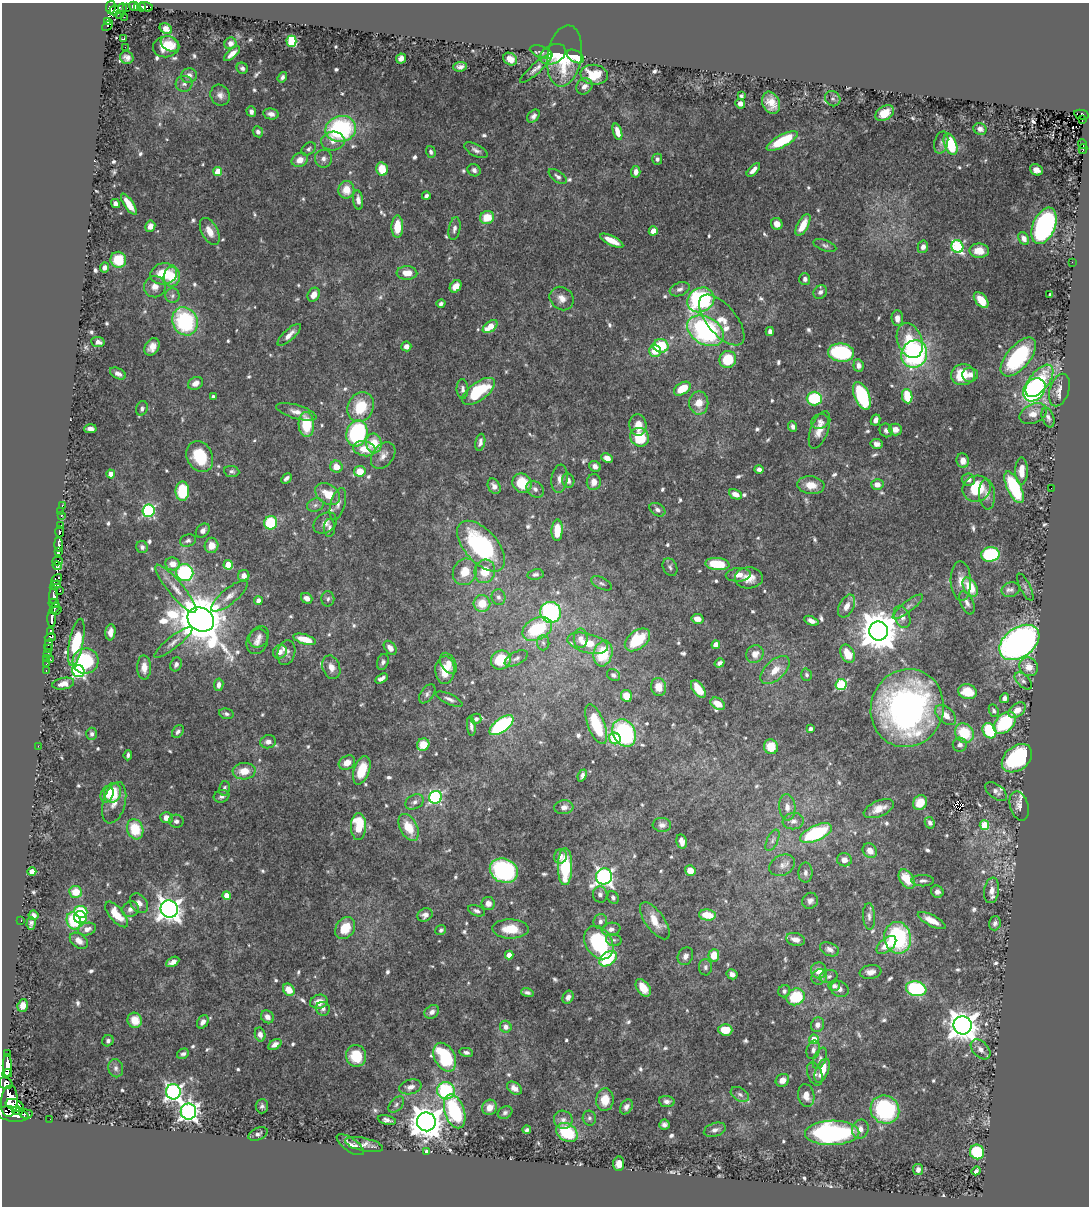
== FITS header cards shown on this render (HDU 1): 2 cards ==
NAXIS1  =                 1087
NAXIS2  =                 1204

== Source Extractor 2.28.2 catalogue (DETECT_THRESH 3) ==
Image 1087 x 1204 px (HDU 1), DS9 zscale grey, 1 PNG px = 1 image px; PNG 1091 x 1208 px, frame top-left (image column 1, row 1204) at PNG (2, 3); each listed source drawn as its Kron ellipse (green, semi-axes under 4 px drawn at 4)
Background 0.368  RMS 0.014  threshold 0.0418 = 3 sigma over >= 5 px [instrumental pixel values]
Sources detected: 764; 4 with non-positive FLUX_AUTO (blend fragments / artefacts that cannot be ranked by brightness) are neither listed nor drawn; of the other 760, the 500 brightest by FLUX_AUTO listed and drawn (260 fainter detections omitted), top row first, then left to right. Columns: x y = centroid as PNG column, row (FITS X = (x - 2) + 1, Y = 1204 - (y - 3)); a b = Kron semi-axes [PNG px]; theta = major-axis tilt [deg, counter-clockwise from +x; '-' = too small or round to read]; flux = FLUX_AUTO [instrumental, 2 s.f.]
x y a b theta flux
134 6 5 4 - 160
111 7 7 4 80 170
141 7 4 3 - 29
146 7 7 4 -16 27
127 8 4 3 - 13
138 8 3 3 - 53
122 9 5 3 - 6.5
114 10 5 5 - 150
120 15 3 2 - 7.4
124 17 2 2 - 19
107 21 3 3 - 90
107 25 6 3 42 26
166 29 6 5 - 6.4
124 39 3 3 - 18
291 41 6 5 - 64
230 43 6 5 - 5.2
170 44 10 7 -33 7.9
125 47 2 2 - 19
166 47 13 10 9 16
541 52 12 5 -19 3.5
232 54 10 4 42 7.4
553 54 14 9 26 20
565 56 31 17 80 51
575 56 9 5 -30 13
127 58 7 6 - 4.3
401 58 5 4 - 5
510 59 7 6 - 7.7
460 67 7 4 5 4.1
242 68 6 5 - 2.7
536 68 20 5 42 5.1
189 75 8 7 - 5.3
594 75 13 10 -7 29
282 77 5 3 - 2.6
184 84 8 8 - 3.5
584 86 9 7 41 5.2
220 95 11 9 -62 5.8
741 96 4 4 - 2.5
833 99 8 7 - 2.8
771 103 12 8 -67 13
740 104 5 4 - 5.8
251 112 5 4 - 3.6
885 113 10 7 33 15
271 114 8 5 -10 5.2
1081 115 7 4 -11 61
533 116 7 5 50 3.6
1082 120 4 2 - 12
341 129 15 13 13 130
980 129 7 5 -26 4.1
258 132 5 5 - 3.8
617 132 8 4 -72 9.1
333 141 12 9 4 7.7
782 141 17 6 28 42
941 143 11 6 74 3.1
950 144 11 6 -69 51
1082 144 5 3 - 37
309 149 8 5 38 2.6
1083 149 5 3 - 15
476 150 13 6 -27 4.1
431 152 6 4 -74 2.4
323 159 9 8 - 5
657 159 5 5 - 2.8
300 160 8 7 - 9.4
382 169 7 5 -77 20
474 170 7 6 - 3.1
753 170 8 4 46 5
1036 170 6 5 - 5.6
218 171 4 4 - 25
636 172 6 4 86 5.5
558 176 10 5 -36 3.2
346 190 9 8 - 17
426 196 4 3 - 2.5
358 200 10 5 -82 5.1
115 204 5 4 - 3.9
129 204 12 4 -56 15
487 217 7 6 - 21
777 224 6 5 - 7.5
803 225 12 5 61 15
150 226 5 5 - 7.1
1044 226 19 11 67 230
397 227 11 6 88 23
454 229 11 5 79 4.5
210 231 14 8 -62 11
653 231 4 4 - 11
1024 238 7 5 -60 5.3
612 241 13 4 -26 14
825 246 12 5 -20 3.1
923 247 6 5 - 4.6
957 247 6 6 - 130
979 251 9 7 -2 14
118 260 8 8 - 31
1072 262 2 2 - 2.7
105 268 5 4 - 4
407 273 10 7 -1 12
164 274 13 10 10 27
172 277 10 8 86 23
805 279 6 5 - 4.1
456 286 7 5 50 12
155 287 10 10 - 7.8
680 289 10 6 22 4.4
820 292 7 6 - 3.7
314 295 7 5 64 8.8
1050 295 3 3 - 2.5
172 296 7 7 - 3.2
562 299 13 11 -40 8.6
701 300 14 12 29 140
981 300 9 5 -51 20
441 304 4 3 - 2.5
897 318 8 6 -86 6.9
722 320 31 14 -50 22
185 321 14 12 -61 100
490 327 8 5 38 20
706 331 20 13 -30 180
770 331 4 4 - 4.3
289 335 15 5 42 7.7
910 341 18 12 -69 26
98 342 7 5 -8 4.8
406 346 5 5 - 5.8
661 346 7 6 - 39
152 347 9 6 58 8
655 351 6 6 - 19
841 353 13 9 -8 99
914 354 14 12 62 190
1018 357 23 11 49 88
728 360 9 8 - 36
858 365 6 5 - 5.7
118 373 8 5 -27 4.8
963 375 12 10 11 31
970 375 8 7 - 5.5
1039 381 19 9 52 52
195 383 8 6 29 6.4
462 389 10 6 -89 3.7
682 389 9 5 33 22
1034 390 13 10 50 200
1059 390 17 9 73 7.7
478 391 19 9 36 55
862 396 14 7 -68 100
907 396 7 5 -80 31
213 397 4 4 - 4.4
814 399 7 7 - 52
699 403 11 9 89 15
361 407 15 12 64 35
142 408 7 5 71 3
296 412 21 7 -16 8.6
1033 414 14 9 26 9.2
1048 417 10 6 -70 4
876 420 6 4 64 4.2
820 421 9 7 23 3.8
306 424 12 7 -87 36
638 425 11 8 -82 12
793 427 5 4 - 3
90 429 6 4 3 4.6
819 430 20 8 69 12
886 430 7 6 - 3.8
895 430 6 6 - 7.2
357 433 13 10 73 130
640 437 10 9 - 38
480 442 8 5 78 4
374 443 10 8 -81 24
876 444 6 5 - 4.6
364 449 11 7 -11 19
383 455 15 10 51 7.7
200 456 16 12 -63 39
607 458 6 4 -25 7.3
963 461 7 6 - 8.2
595 466 6 5 - 4.7
336 467 6 6 - 12
759 469 4 4 - 3.6
232 471 8 5 -7 2.8
360 471 5 5 - 18
1021 471 13 6 89 13
111 474 4 4 - 8.8
286 478 6 4 47 3
559 479 14 8 83 6.3
968 479 7 6 - 4
568 481 7 6 - 5.2
594 482 8 7 - 7.1
522 483 10 9 - 34
811 485 13 9 -6 13
877 485 6 5 - 8.8
494 486 8 6 -60 6.1
1014 487 17 7 -65 76
1051 488 2 2 - 8
535 489 9 7 -41 4.9
977 489 14 13 - 42
182 491 10 6 -90 47
328 494 13 9 -36 19
735 494 7 4 -26 7.1
987 494 15 8 -87 6.9
338 504 16 7 74 5.6
62 505 3 2 - 11
315 505 8 6 17 3.4
657 510 8 6 -33 3.4
61 511 2 2 - 3.2
149 511 6 6 - 140
61 515 3 3 - 9.6
271 523 7 6 - 47
325 523 13 9 35 6.7
61 525 3 3 - 35
329 528 9 5 89 3.3
557 530 11 5 88 22
203 531 8 6 46 4.6
59 532 5 3 - 45
188 540 8 6 19 3
58 544 7 3 -89 400
211 545 7 7 - 12
481 546 31 16 -48 140
142 547 6 5 - 3
58 552 4 3 - 110
990 554 9 7 8 88
58 561 5 3 - 75
173 564 7 6 - 9.3
717 564 12 6 -5 34
228 565 5 4 - 28
57 566 5 3 - 30
670 567 9 7 -62 2.7
485 571 12 10 73 21
185 572 9 8 - 110
465 572 14 11 62 17
535 574 8 5 11 2.9
738 575 12 7 4 8.4
244 576 6 5 - 7
749 578 14 10 2 13
57 579 6 4 48 210
961 581 20 10 -88 10
602 583 11 5 -27 2.9
55 585 6 4 33 120
970 587 10 6 -60 27
1025 587 15 5 -63 3.1
176 589 30 7 -50 16
1011 590 9 7 21 3.8
60 591 3 3 - 52
53 595 9 3 87 160
229 596 22 7 39 9.6
499 597 8 7 - 3.2
307 598 6 5 - 5.4
328 599 7 6 - 2.6
258 601 4 4 - 7
54 603 5 4 - 78
482 603 8 8 - 20
967 603 12 6 -65 4.7
847 606 12 7 63 8.1
908 607 19 5 38 4.5
54 608 6 3 49 78
56 610 5 3 - 66
551 612 10 10 - 170
902 617 11 7 -66 5.5
52 619 8 3 -89 90
201 619 14 11 -32 5000
697 619 6 4 -11 7
811 621 8 4 -23 4.7
537 629 16 10 27 55
878 631 9 9 - 3200
51 632 4 3 - 6.1
110 632 8 5 83 5.3
50 637 5 3 - 66
259 637 11 9 56 5.7
581 638 10 7 -90 4.6
305 639 12 5 -17 17
637 640 14 9 38 44
257 641 13 10 68 7.1
76 642 24 7 79 55
173 642 23 6 38 6.6
1019 642 22 14 36 480
543 643 7 6 - 3
588 643 21 9 -14 21
49 644 6 3 69 27
716 645 4 4 - 21
49 648 3 3 - 3.7
390 648 8 5 -52 7
280 652 7 6 - 5.2
286 653 12 8 76 5.2
603 653 13 9 76 40
48 654 3 3 - 12
755 654 9 8 - 9.1
847 654 10 6 -63 20
47 658 3 3 - 5.7
516 658 13 6 27 3.8
50 660 3 3 - 10
501 660 10 9 - 32
86 661 13 12 - 56
383 662 8 5 71 2.9
448 663 11 7 -61 7
720 663 5 4 - 2.7
46 664 3 2 - 5.5
176 664 7 5 64 3.4
144 667 12 7 -89 8.9
331 667 12 8 -70 8.6
1029 667 10 8 -47 12
445 670 14 9 -89 18
775 670 18 9 44 14
46 671 3 2 - 13
78 671 6 6 - 190
613 675 7 5 -31 3
806 675 6 5 - 2.9
381 678 7 4 31 4.4
1023 681 10 6 -44 3.1
63 684 11 5 11 8.1
219 685 6 4 81 4.5
841 685 5 5 - 86
659 687 9 7 -78 13
698 689 10 5 -54 20
967 692 9 7 -13 24
427 694 11 6 54 3.3
626 696 6 5 - 15
1004 698 5 4 - 3.9
449 699 14 5 -25 3.9
718 704 8 5 -31 12
907 708 39 36 72 310
1017 710 9 6 35 10
994 711 6 4 -66 2.6
226 714 7 5 -14 2.5
946 715 12 7 -43 9.8
476 719 5 5 - 3
1005 723 13 8 45 76
596 724 21 8 -69 44
501 725 14 6 36 120
471 726 10 4 -84 3.5
810 729 4 3 - 3.8
989 731 8 6 -57 59
178 732 7 5 51 3
624 733 14 11 -63 120
964 733 10 8 -50 37
92 734 6 5 - 2.5
615 738 6 5 - 48
268 742 8 6 4 5.7
423 745 6 6 - 19
960 745 7 7 - 3.9
38 746 2 2 - 91
771 747 7 7 - 18
128 755 5 3 - 2.4
1017 758 17 12 39 120
347 763 8 6 29 10
362 770 15 8 71 26
244 771 11 8 4 15
582 775 6 4 69 3
225 788 7 5 77 2.8
996 792 12 7 -38 4.6
113 793 10 8 71 29
107 794 8 6 67 8.3
222 796 8 6 17 3.6
436 797 7 6 - 150
415 802 10 7 29 4.2
114 803 21 11 74 10
920 803 8 6 56 17
1019 806 15 9 -74 5.9
564 807 9 7 5 5.2
787 807 13 8 -85 7.1
879 809 16 7 23 12
166 818 6 5 - 7.8
176 821 7 6 - 2.9
793 821 10 8 8 5.5
930 823 6 5 - 3.3
662 825 9 7 -5 4.8
984 825 5 4 - 38
358 827 13 7 90 41
409 827 14 8 -62 23
135 829 10 8 -71 33
816 833 17 7 24 86
773 840 11 5 63 3.6
682 842 7 5 -77 6.4
870 851 8 6 -50 8.6
560 856 7 6 - 5.4
844 860 7 6 - 7.7
782 865 13 10 29 6.8
565 867 18 7 90 46
690 870 5 5 - 12
504 871 14 12 -24 150
32 872 4 4 - 11
805 873 10 7 89 3.7
604 876 8 8 - 350
907 879 10 6 -57 22
923 881 11 5 1 3.3
992 890 13 7 82 6.9
76 892 6 6 - 17
937 892 6 6 - 4.1
600 894 8 7 - 4.1
227 896 4 4 - 15
613 897 7 5 -60 2.8
810 901 8 7 - 3.7
139 903 11 8 -52 6.1
488 903 6 6 - 6.5
130 909 9 7 34 4.5
169 909 9 8 - 840
477 911 9 5 -21 3.2
81 912 7 6 - 38
117 914 15 7 -50 17
33 915 5 5 - 4
425 915 8 6 29 5
707 915 8 5 -7 19
869 916 13 6 -87 4.1
80 917 6 6 - 42
932 920 15 5 -27 11
21 921 2 2 - 5.1
74 921 9 7 -68 47
600 921 7 6 - 3.7
655 921 22 9 -54 18
31 923 6 4 87 3
995 923 7 5 74 3.5
345 928 12 9 56 23
87 929 9 6 16 6.1
510 929 18 9 -2 22
611 929 9 6 10 5
441 930 6 5 - 2.5
898 938 16 13 -80 110
795 939 9 6 -14 6.3
614 940 8 6 -14 2.5
79 941 10 6 -36 6.3
599 942 18 13 -59 100
886 945 11 6 40 14
829 949 10 6 -22 4.7
509 955 4 4 - 11
714 955 6 5 - 17
685 956 9 7 62 4.6
608 959 10 6 36 60
173 962 7 4 29 5.8
705 967 8 6 90 3
819 970 8 8 - 11
871 972 11 7 7 6.7
732 974 5 5 - 4.1
828 976 9 6 13 2.7
819 977 8 7 - 3.4
834 986 6 5 - 3
643 988 10 6 -55 17
840 989 9 7 -27 4.7
916 989 10 7 -10 100
289 990 6 5 - 13
784 991 6 5 - 3.1
527 993 6 4 -17 2.9
568 997 7 5 64 4.5
796 997 9 8 - 41
319 1002 9 7 16 9.8
23 1005 6 5 - 6.7
323 1009 7 6 - 3.5
432 1012 8 6 38 5
267 1017 7 6 - 5.4
135 1020 8 7 - 17
203 1022 7 5 59 5.1
817 1025 7 6 - 5.1
963 1025 9 9 - 1500
506 1027 6 5 - 5.3
725 1030 7 5 -3 22
260 1034 7 5 -76 5.3
814 1039 5 5 - 16
108 1041 6 5 - 2.9
275 1044 7 4 32 5.4
981 1049 12 7 -45 6.1
813 1050 9 6 74 4
466 1052 7 4 -11 3.1
7 1054 3 3 - 47
183 1054 6 5 - 2.9
356 1056 11 10 - 28
445 1057 15 10 -62 79
820 1058 11 6 66 3
7 1066 11 4 89 520
116 1068 9 7 -76 4.1
822 1071 13 6 66 16
7 1073 5 4 - 71
815 1074 12 7 -71 4
782 1080 7 6 - 6.6
6 1083 7 5 -23 170
410 1087 11 7 14 6
514 1088 8 5 -34 5.7
446 1091 9 8 - 82
173 1092 7 7 - 330
740 1094 10 6 -32 3.4
806 1096 11 8 -79 7.9
605 1100 11 8 86 17
9 1101 16 8 84 1200
667 1101 8 5 -7 3.8
15 1105 9 5 -20 700
396 1105 9 6 46 2.9
262 1106 7 6 - 3
489 1107 8 7 - 9.7
626 1107 8 5 57 3.8
885 1109 15 13 -41 110
17 1111 5 4 - 370
455 1111 17 10 -73 77
188 1112 8 7 - 460
505 1113 7 6 - 2.7
13 1114 16 7 -9 1300
26 1114 7 4 -6 140
589 1118 7 6 - 2.6
50 1119 2 2 - 5.1
387 1120 9 4 -13 4
563 1120 9 9 - 5.5
426 1122 9 9 - 1900
664 1125 5 5 - 3.6
860 1129 9 8 - 6.6
527 1130 4 3 - 2.4
715 1130 11 6 18 4.8
567 1132 12 8 -33 52
832 1133 27 12 1 170
258 1134 10 6 24 3.2
364 1144 19 6 -12 7.5
350 1145 16 6 -35 5.3
426 1151 3 3 - 5.2
977 1152 7 7 - 65
619 1164 7 5 85 7.8
918 1169 5 5 - 4.4
976 1171 5 3 - 3
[260 fainter detections neither listed nor drawn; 4 non-positive-flux detections neither listed nor drawn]